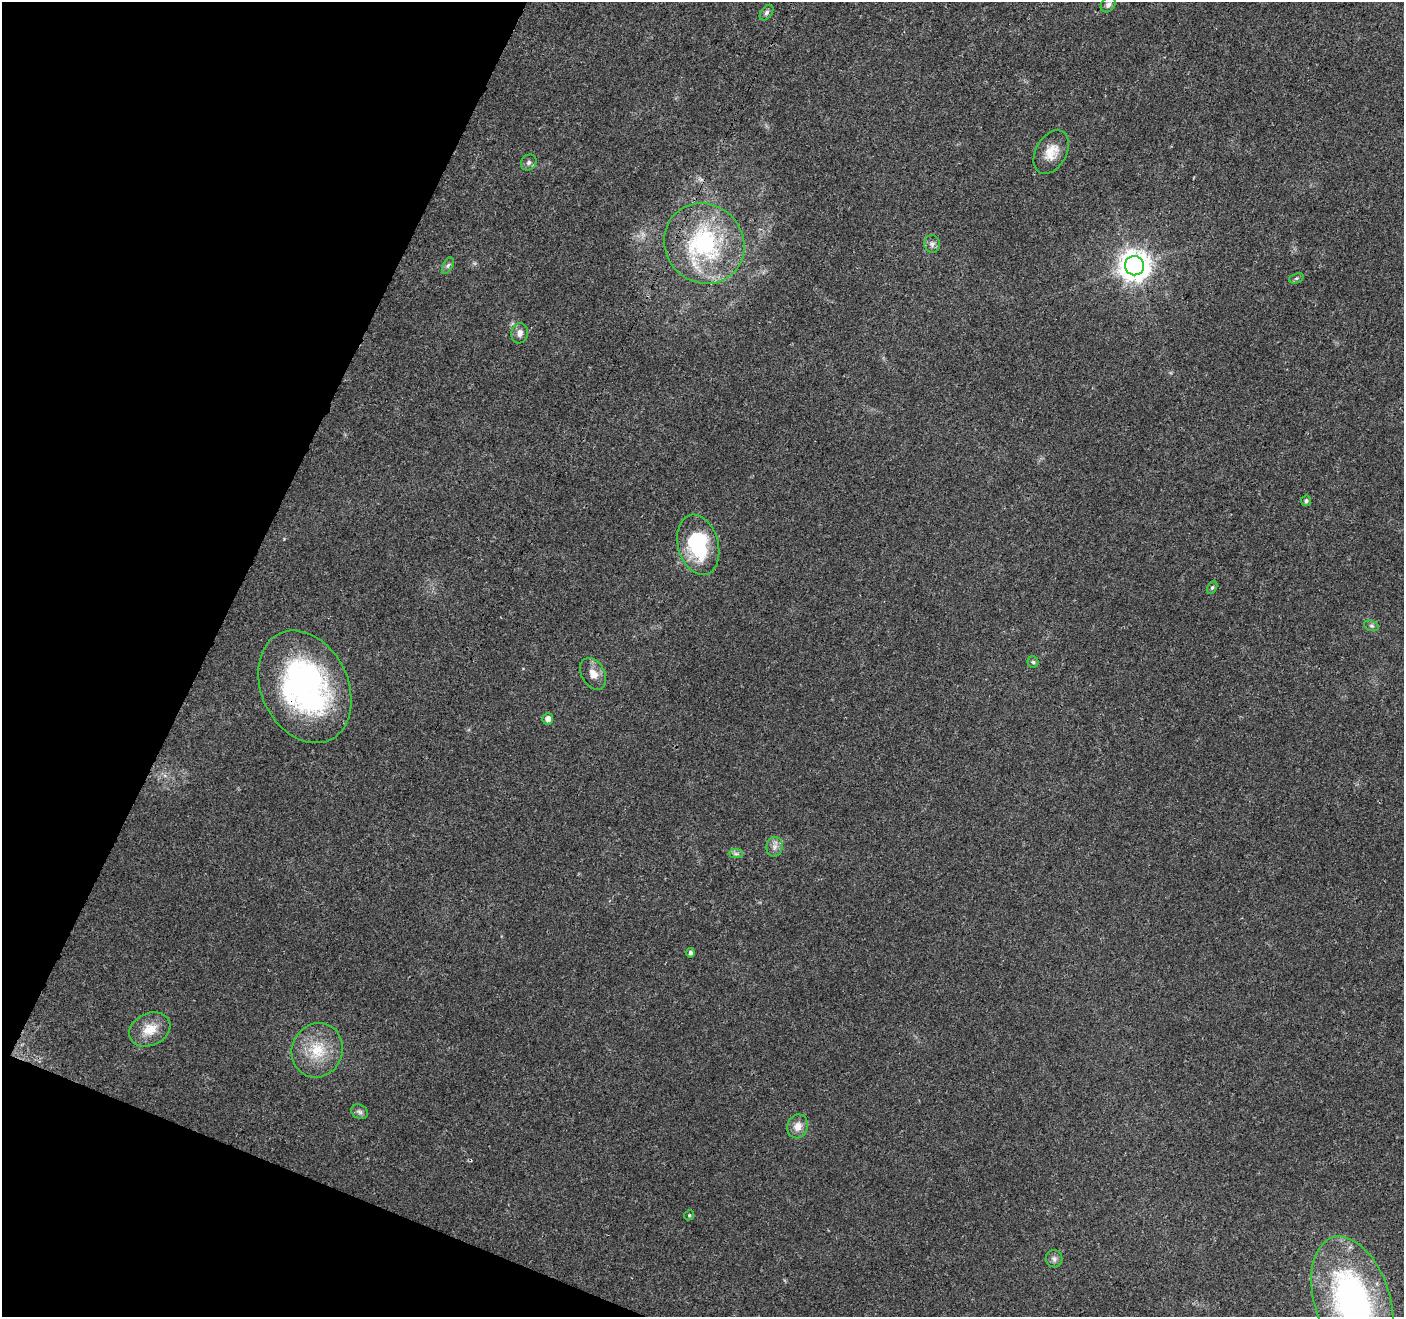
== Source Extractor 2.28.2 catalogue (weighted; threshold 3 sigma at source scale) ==
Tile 9 of 4 x 4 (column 1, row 3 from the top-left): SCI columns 6-1407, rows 1527-2841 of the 5626 x 5747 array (HDU 1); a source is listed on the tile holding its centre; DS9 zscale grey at full resolution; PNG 1406 x 1319 px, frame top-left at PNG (2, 2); each listed source drawn as its Kron ellipse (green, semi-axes under 4 px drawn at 4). Shown black and unused: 20% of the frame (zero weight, under 3 of 4 exposures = <1% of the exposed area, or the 3 px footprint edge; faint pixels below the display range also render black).
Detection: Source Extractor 2.28.2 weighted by HDU 2 'WHT'; one run over the whole footprint, this tile lists its part. Background 0.0257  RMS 0.0032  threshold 0.0145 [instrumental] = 3 sigma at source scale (4.5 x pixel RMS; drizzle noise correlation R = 1.50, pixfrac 1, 0.0396/0.0396 arcsec/px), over >= 5 px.
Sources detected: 28; all 28 listed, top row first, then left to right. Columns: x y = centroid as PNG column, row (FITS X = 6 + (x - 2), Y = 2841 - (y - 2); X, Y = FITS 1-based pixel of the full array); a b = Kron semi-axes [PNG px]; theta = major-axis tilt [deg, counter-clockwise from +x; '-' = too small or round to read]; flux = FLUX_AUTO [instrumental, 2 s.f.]
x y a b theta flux
1108 5 8 6 49 1.2
766 13 9 5 54 0.88
1051 152 23 15 60 5.3
529 162 8 7 - 0.99
704 244 41 39 -47 39
932 244 9 8 - 1.2
448 265 9 5 63 0.76
1135 266 9 9 - 440
1296 278 8 5 20 0.59
520 333 10 8 79 1.8
1306 501 5 5 - 0.72
698 545 31 20 -74 25
1212 587 7 4 62 0.6
1371 626 8 5 -19 0.7
1033 662 5 5 - 0.56
593 674 17 11 -61 3.3
305 687 59 43 -64 78
548 719 6 5 - 1.6
774 847 10 8 79 1.6
736 854 7 4 0 0.73
691 953 5 4 - 0.85
150 1029 21 16 25 6.2
317 1050 27 25 65 12
360 1112 9 7 -32 0.99
798 1126 12 10 71 2.9
689 1215 5 4 - 0.41
1054 1259 8 8 - 1.3
1352 1301 66 37 -72 99
Overlapping masked pixels (flux is a lower limit): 2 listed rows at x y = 704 244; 305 687
Isophote crosses this tile's border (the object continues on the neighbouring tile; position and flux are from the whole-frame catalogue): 1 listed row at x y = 1352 1301